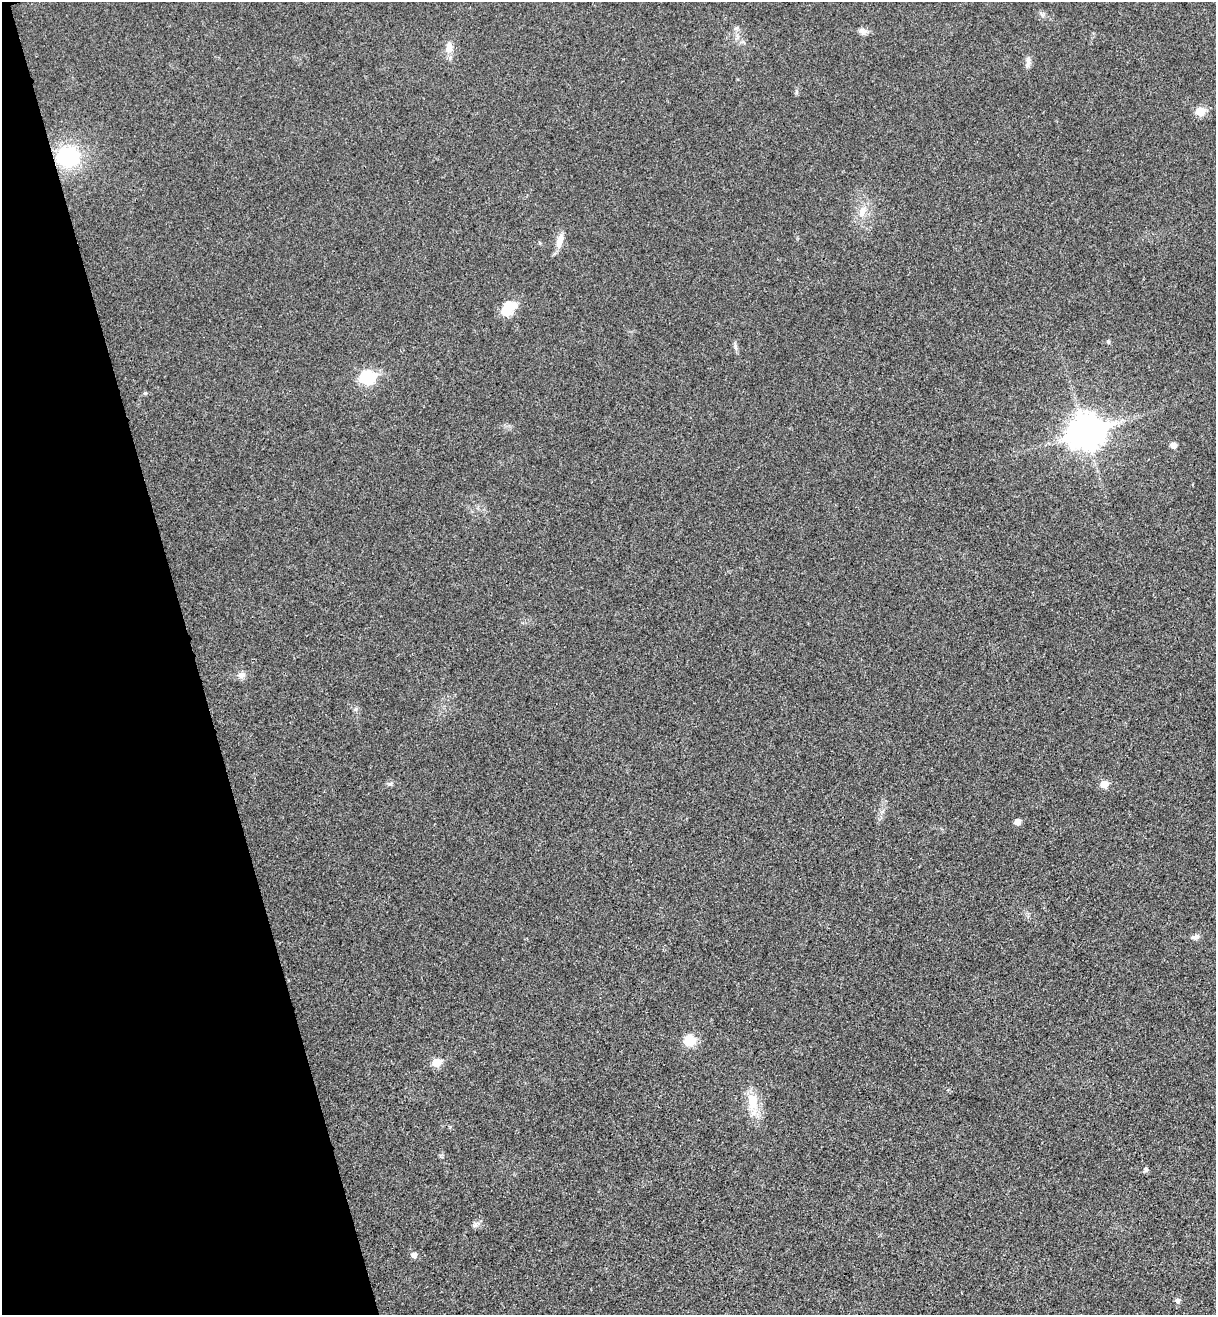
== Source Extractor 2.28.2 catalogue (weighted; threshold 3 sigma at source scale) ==
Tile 5 of 4 x 4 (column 1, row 2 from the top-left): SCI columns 168-1381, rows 2682-3994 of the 5322 x 5365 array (HDU 1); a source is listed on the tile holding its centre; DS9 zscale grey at full resolution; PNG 1218 x 1317 px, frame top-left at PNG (2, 2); no overlay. Shown black and unused: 16% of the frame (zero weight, under 3 of 4 exposures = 6% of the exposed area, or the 3 px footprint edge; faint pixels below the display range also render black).
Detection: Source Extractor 2.28.2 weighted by HDU 2 'WHT'; one run over the whole footprint, this tile lists its part. Background 0.0194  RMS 0.0064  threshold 0.0286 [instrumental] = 3 sigma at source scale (4.5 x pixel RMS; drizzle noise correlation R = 1.50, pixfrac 1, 0.05/0.05 arcsec/px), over >= 5 px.
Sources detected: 24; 1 inside a brighter object's white glare — not listed; the other 23 listed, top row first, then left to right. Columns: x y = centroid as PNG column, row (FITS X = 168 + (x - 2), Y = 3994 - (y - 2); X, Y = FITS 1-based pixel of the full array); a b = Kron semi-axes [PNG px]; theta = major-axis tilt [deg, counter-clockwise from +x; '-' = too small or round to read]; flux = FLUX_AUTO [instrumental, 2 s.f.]
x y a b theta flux
862 31 10 6 -26 2.3
449 48 16 9 78 5
1028 62 16 5 80 2.6
1200 111 6 5 - 17
68 157 22 20 -4 41
862 212 15 8 79 5.6
560 240 19 8 73 5.5
506 311 10 9 - 9.2
1108 341 5 4 - 1
368 377 7 6 - 76
145 393 5 5 - 0.88
1085 431 12 10 18 1100
1173 445 5 5 - 4.6
241 675 9 7 32 2.8
1104 784 5 5 - 11
1017 822 5 5 - 5.6
1196 937 10 6 16 2.1
689 1040 11 11 - 10
436 1062 6 5 - 16
752 1102 28 12 -76 13
1146 1169 5 5 - 1.2
414 1255 5 5 - 3.3
1178 1300 7 6 - 1.5
Unlisted compact peaks at least as high as the median listed source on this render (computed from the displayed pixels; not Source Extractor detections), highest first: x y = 390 784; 356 709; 735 346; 475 1225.